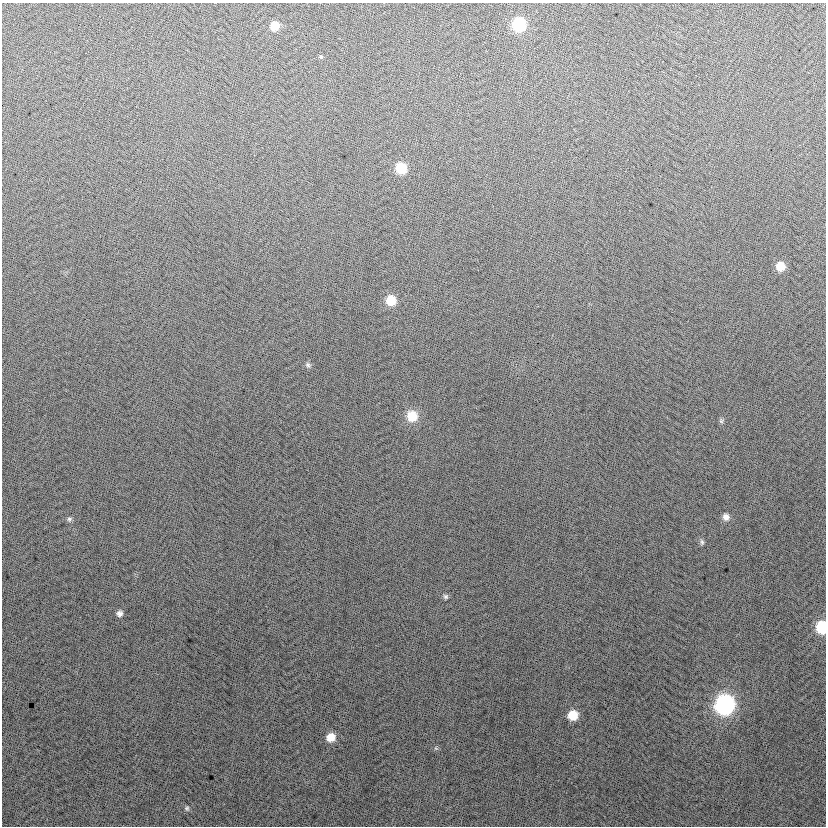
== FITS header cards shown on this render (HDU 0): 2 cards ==
NAXIS1  =                  824
NAXIS2  =                  824

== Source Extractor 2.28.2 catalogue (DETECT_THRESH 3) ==
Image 824 x 824 px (HDU 0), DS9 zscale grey, 1 PNG px = 1 image px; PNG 828 x 828 px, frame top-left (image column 1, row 824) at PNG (2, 3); no overlay
Background 6.85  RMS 13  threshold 40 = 3 sigma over >= 5 px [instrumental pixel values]
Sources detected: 19; all 19 listed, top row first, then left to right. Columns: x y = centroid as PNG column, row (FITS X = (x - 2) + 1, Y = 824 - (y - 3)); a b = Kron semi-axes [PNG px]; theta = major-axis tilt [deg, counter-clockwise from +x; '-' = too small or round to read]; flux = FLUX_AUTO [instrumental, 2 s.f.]
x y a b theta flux
519 24 9 9 - 60000
275 26 9 9 - 13000
321 57 5 4 - 1000
401 168 9 9 - 27000
780 266 8 8 - 13000
391 300 9 9 - 20000
308 365 9 6 -52 2200
412 416 11 10 - 20000
721 421 7 5 -70 1700
726 517 8 8 - 5000
69 519 7 6 - 2000
702 542 9 5 -88 1900
446 596 7 6 - 1900
119 613 7 7 - 3400
822 627 9 7 -89 47000
724 704 10 10 - 270000
573 715 8 8 - 19000
331 737 9 8 - 12000
187 808 7 5 -56 1800
At the frame edge (FLAGS 8, measured only in part): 1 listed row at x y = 822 627